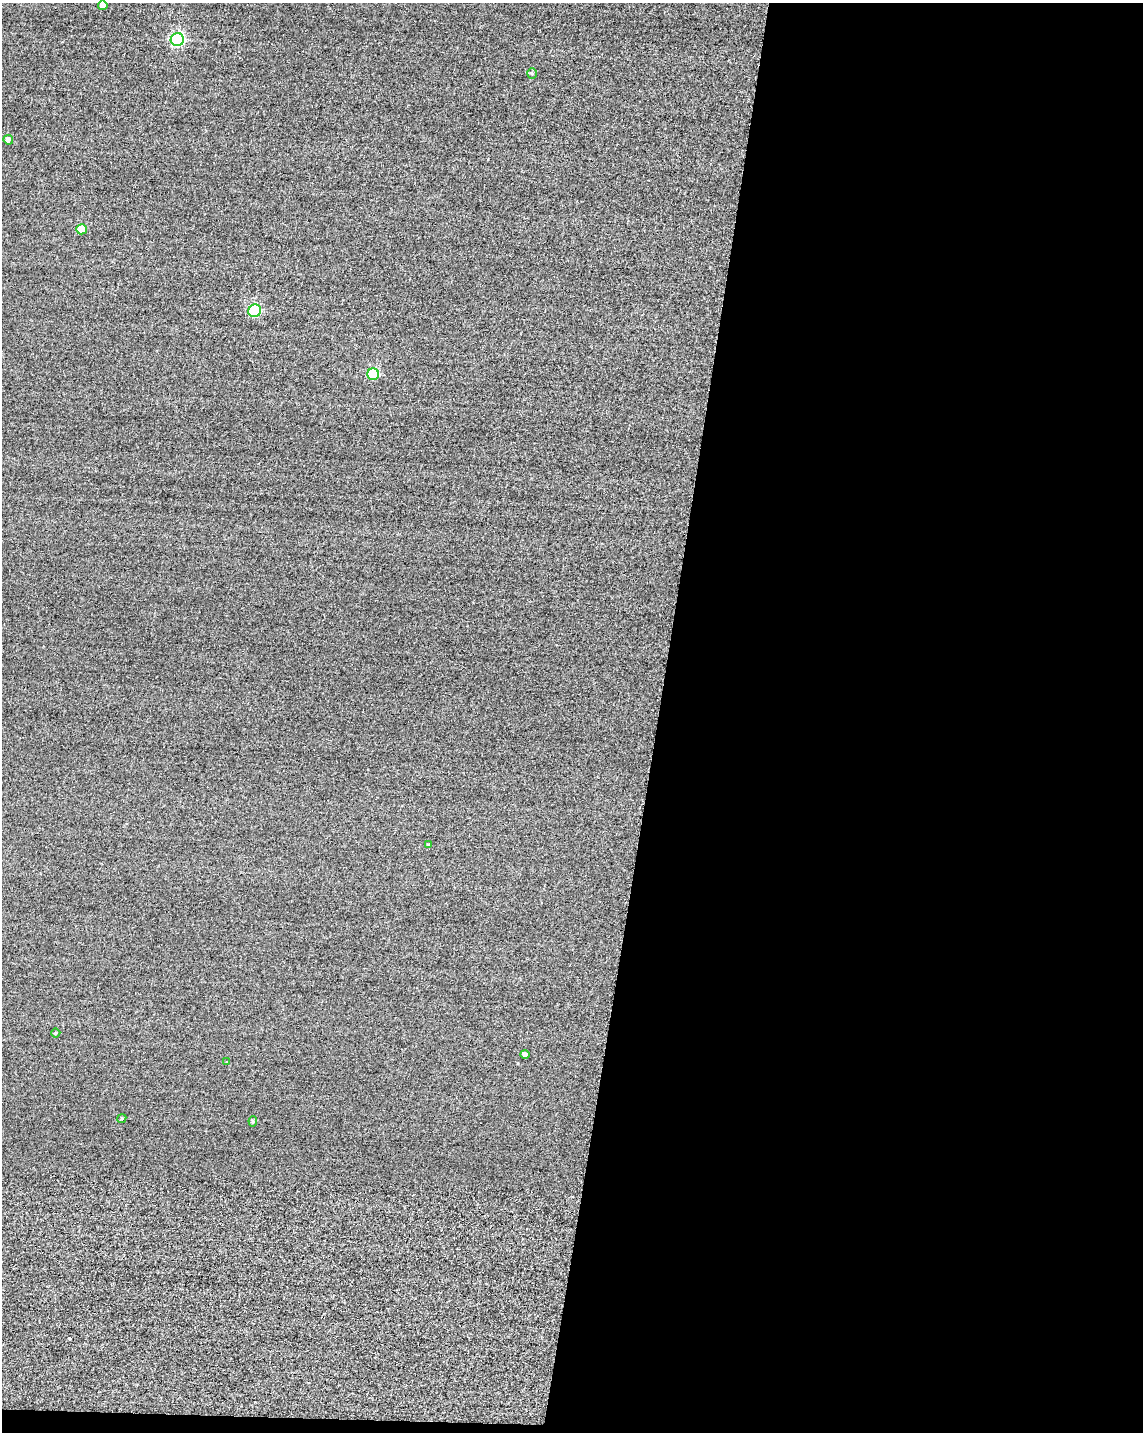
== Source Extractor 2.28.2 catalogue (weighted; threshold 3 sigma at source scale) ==
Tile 12 of 4 x 3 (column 4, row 3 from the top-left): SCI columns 3451-4591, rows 247-1676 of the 4849 x 4881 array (HDU 1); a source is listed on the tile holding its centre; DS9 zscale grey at full resolution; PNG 1145 x 1434 px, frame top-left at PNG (2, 3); each listed source drawn as its Kron ellipse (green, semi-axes under 4 px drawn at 4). Shown black and unused: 43% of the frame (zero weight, under 2 of 3 exposures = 12% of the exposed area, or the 3 px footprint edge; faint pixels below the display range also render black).
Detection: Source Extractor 2.28.2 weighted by HDU 2 'WHT'; one run over the whole footprint, this tile lists its part. Background -0.229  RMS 3.4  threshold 15.2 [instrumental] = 3 sigma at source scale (4.5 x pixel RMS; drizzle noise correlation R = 1.50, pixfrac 1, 0.05/0.05 arcsec/px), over >= 5 px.
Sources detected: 13; all 13 listed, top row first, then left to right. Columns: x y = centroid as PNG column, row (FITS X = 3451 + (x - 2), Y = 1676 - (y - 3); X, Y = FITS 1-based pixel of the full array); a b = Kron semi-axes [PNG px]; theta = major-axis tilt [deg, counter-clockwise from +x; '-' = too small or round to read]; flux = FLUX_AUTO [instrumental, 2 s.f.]
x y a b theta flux
103 5 4 4 - 2500
177 40 7 6 - 56000
532 74 5 5 - 610
8 140 5 4 - 1600
82 229 5 5 - 6300
255 311 6 6 - 29000
373 374 6 6 - 22000
428 845 4 3 - 320
56 1033 5 4 - 360
525 1054 4 4 - 1400
226 1062 3 2 - 160
122 1118 5 4 - 380
253 1121 5 4 - 460
Isophote crosses this tile's border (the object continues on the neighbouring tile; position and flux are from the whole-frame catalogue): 1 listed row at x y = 103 5